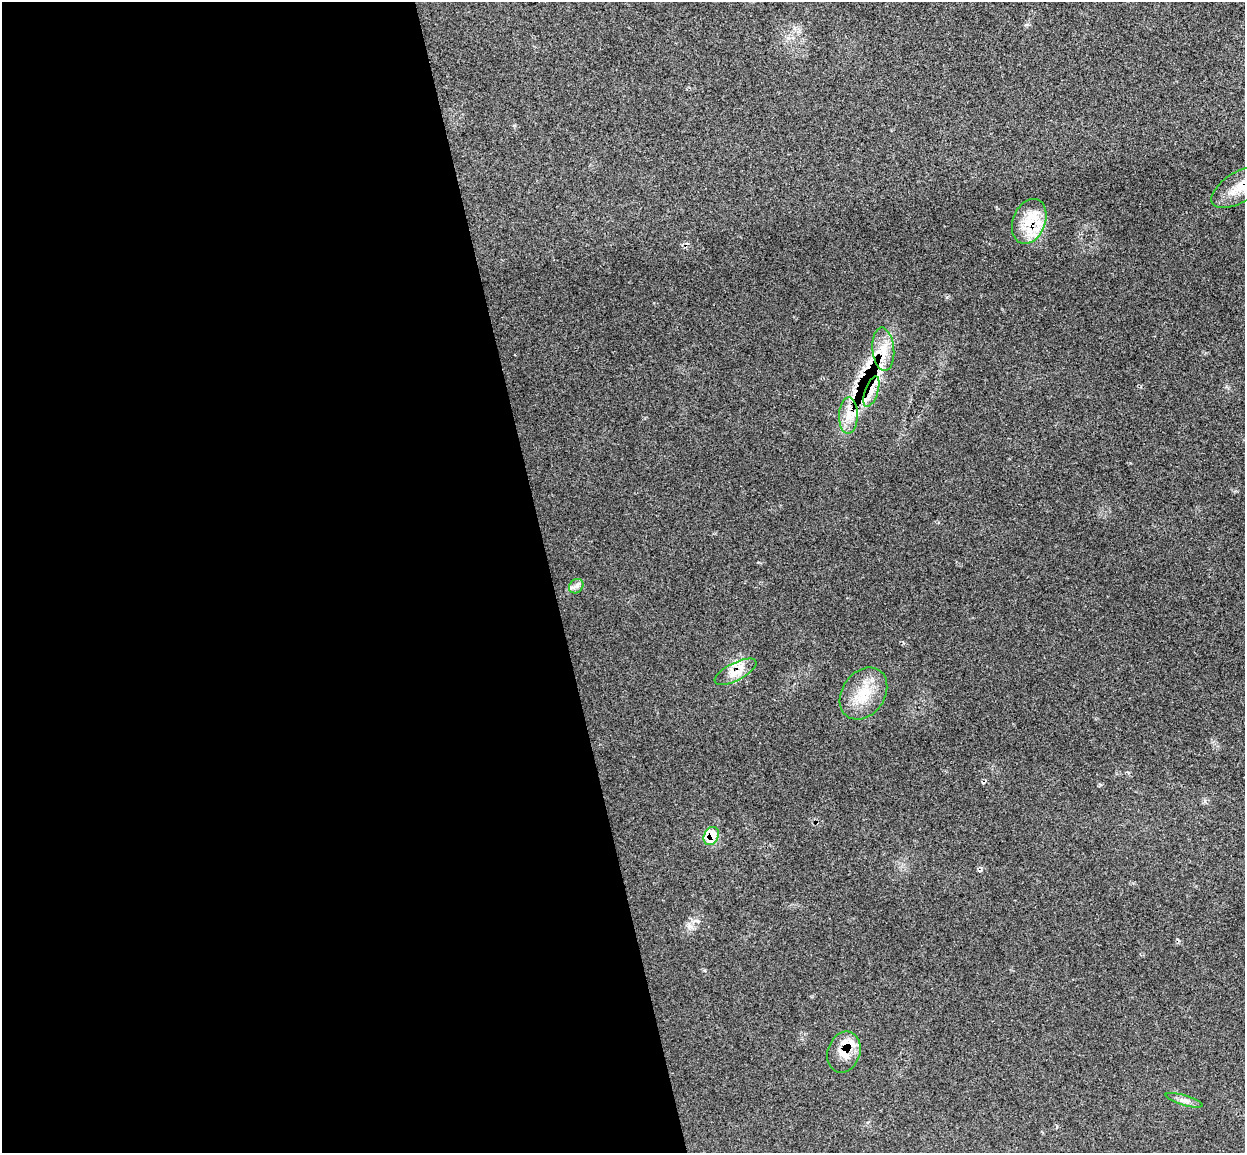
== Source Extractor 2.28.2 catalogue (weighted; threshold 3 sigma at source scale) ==
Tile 9 of 4 x 4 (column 1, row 3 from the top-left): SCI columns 57-1299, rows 1305-2455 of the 5085 x 5029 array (HDU 1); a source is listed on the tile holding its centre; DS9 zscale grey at full resolution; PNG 1247 x 1155 px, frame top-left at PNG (2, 2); each listed source drawn as its Kron ellipse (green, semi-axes under 4 px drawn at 4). Shown black and unused: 44% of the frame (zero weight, under 3 of 4 exposures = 6% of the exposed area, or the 3 px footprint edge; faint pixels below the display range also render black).
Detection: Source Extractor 2.28.2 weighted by HDU 2 'WHT'; one run over the whole footprint, this tile lists its part. Background 0.0737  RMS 0.0077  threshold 0.0345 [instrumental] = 3 sigma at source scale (4.5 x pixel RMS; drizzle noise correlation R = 1.50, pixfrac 1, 0.05/0.05 arcsec/px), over >= 5 px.
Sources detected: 16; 2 cosmic-ray / hot-pixel residue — neither listed nor drawn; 3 inside a brighter listed object's ellipse — not listed separately; the other 11 listed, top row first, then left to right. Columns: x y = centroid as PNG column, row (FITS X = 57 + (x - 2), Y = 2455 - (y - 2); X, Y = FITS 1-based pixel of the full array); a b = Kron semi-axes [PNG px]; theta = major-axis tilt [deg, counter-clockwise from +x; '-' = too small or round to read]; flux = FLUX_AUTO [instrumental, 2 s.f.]
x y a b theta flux
1240 187 32 15 31 21
1029 221 23 16 68 20
883 349 22 11 -85 14
871 392 16 6 71 6.8
848 416 18 9 89 11
576 586 8 6 43 2.8
736 672 23 9 27 10
863 694 28 21 54 23
711 836 9 7 62 18
844 1052 21 16 69 14
1184 1100 19 5 -16 3.9
Overlapping masked pixels (flux is a lower limit): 8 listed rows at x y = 1240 187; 1029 221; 883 349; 871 392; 848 416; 736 672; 711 836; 844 1052
Isophote crosses this tile's border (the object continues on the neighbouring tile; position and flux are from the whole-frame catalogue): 1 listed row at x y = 1240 187
Unlisted compact peaks at least as high as the median listed source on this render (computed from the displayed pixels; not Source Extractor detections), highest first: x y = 947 297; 705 970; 1205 801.